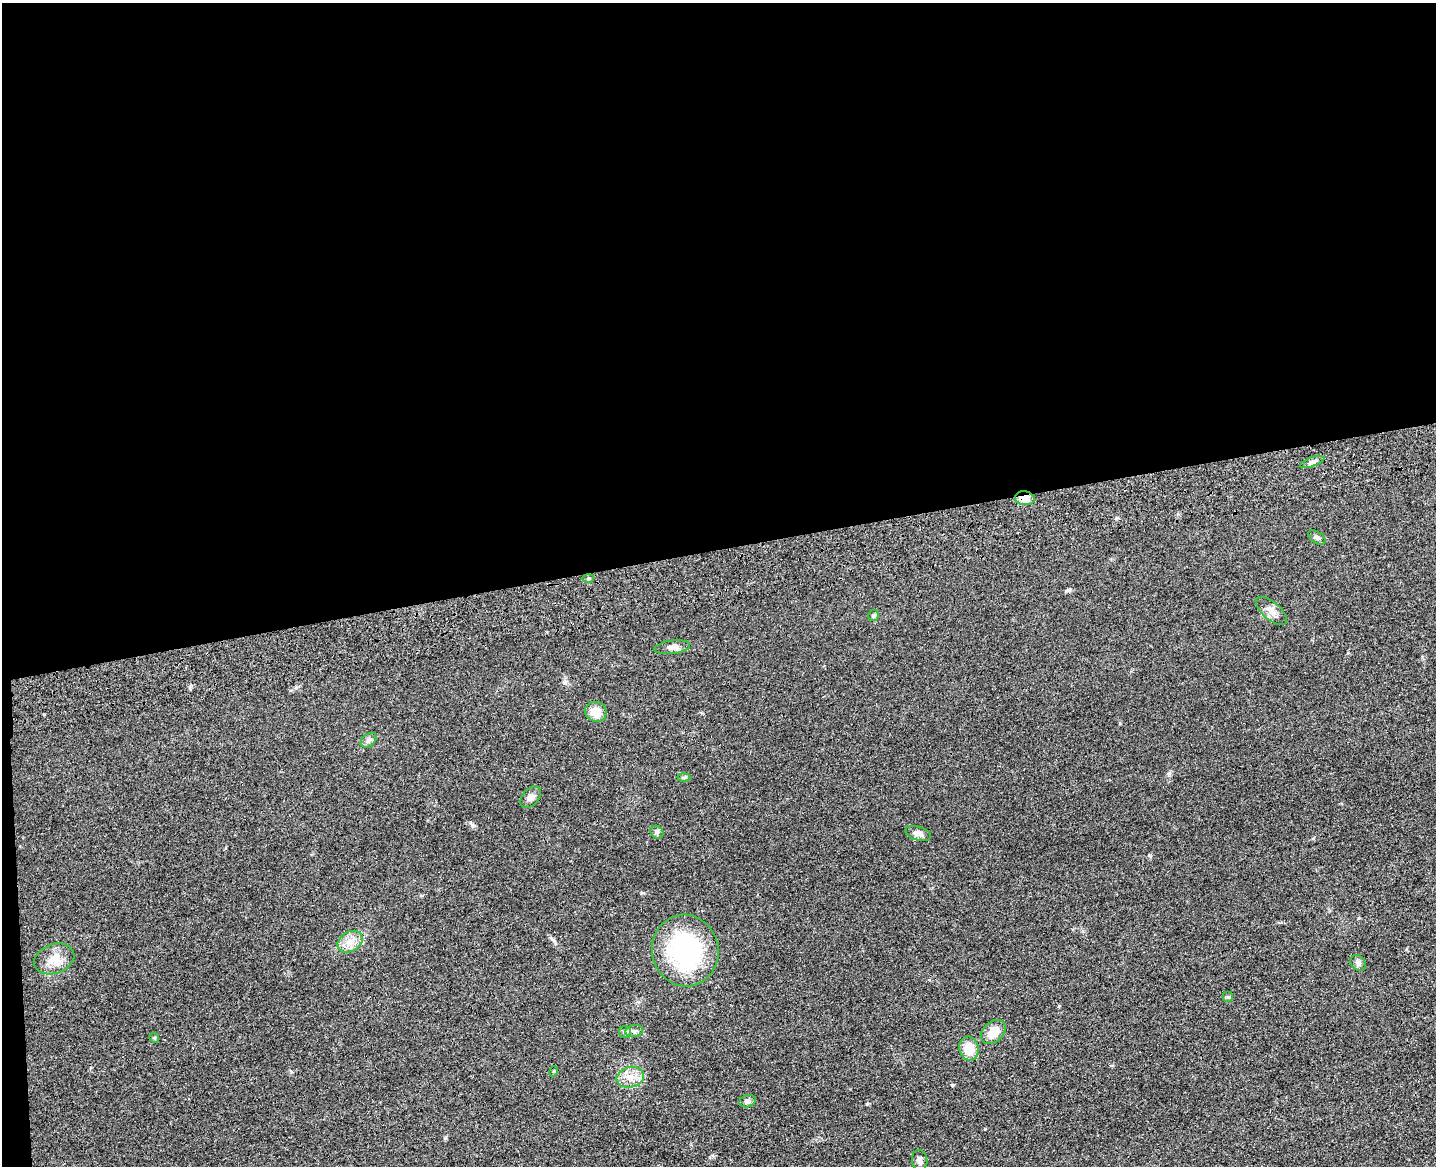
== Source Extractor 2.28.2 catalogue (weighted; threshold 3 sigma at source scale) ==
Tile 1 of 3 x 4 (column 1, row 1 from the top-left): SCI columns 265-1698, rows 3608-4771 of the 4726 x 4887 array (HDU 1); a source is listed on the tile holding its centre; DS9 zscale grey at full resolution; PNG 1438 x 1168 px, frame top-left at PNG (2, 3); each listed source drawn as its Kron ellipse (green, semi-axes under 4 px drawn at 4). Shown black and unused: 48% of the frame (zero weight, under 3 of 4 exposures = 6% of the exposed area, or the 3 px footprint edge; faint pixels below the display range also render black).
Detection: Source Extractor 2.28.2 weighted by HDU 2 'WHT'; one run over the whole footprint, this tile lists its part. Background 0.0547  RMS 0.0057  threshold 0.0257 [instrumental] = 3 sigma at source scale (4.5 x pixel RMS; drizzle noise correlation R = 1.50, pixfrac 1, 0.05/0.05 arcsec/px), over >= 5 px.
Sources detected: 28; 1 inside a brighter object's white glare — neither listed nor drawn; the other 27 listed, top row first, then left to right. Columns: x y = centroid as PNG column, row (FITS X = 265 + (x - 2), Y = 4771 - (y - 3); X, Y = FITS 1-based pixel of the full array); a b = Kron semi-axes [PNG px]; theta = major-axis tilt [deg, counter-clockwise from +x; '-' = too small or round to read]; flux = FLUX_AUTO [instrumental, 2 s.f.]
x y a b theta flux
1312 462 12 4 19 1.7
1025 498 10 7 -5 6
1317 538 10 5 -33 1.4
588 578 6 4 2 0.69
1271 611 19 8 -41 4.5
874 615 6 5 - 0.98
672 647 18 6 7 2.7
596 712 11 9 -21 7.3
368 740 9 6 41 1.7
684 777 6 4 2 0.89
531 797 12 8 49 2.9
657 832 7 6 - 1.1
918 833 13 7 -17 2.9
350 942 13 9 33 5.3
685 950 36 33 -79 72
54 959 21 14 20 8.2
1358 963 8 7 - 1.8
1228 997 5 5 - 0.86
634 1031 9 6 8 1.7
625 1032 6 6 - 1.2
993 1032 14 10 44 9
154 1038 5 4 - 0.66
969 1049 12 9 -76 10
554 1071 5 3 - 0.53
630 1077 14 10 13 5.7
748 1101 8 6 17 1.4
920 1160 10 7 -81 2
Overlapping masked pixels (flux is a lower limit): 1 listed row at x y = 1025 498
Unlisted compact peaks at least as high as the median listed source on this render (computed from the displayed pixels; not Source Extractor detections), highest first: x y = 952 1085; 190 688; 641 893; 985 1129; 1120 723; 1149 855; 445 1138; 1068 590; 1169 773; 473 825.